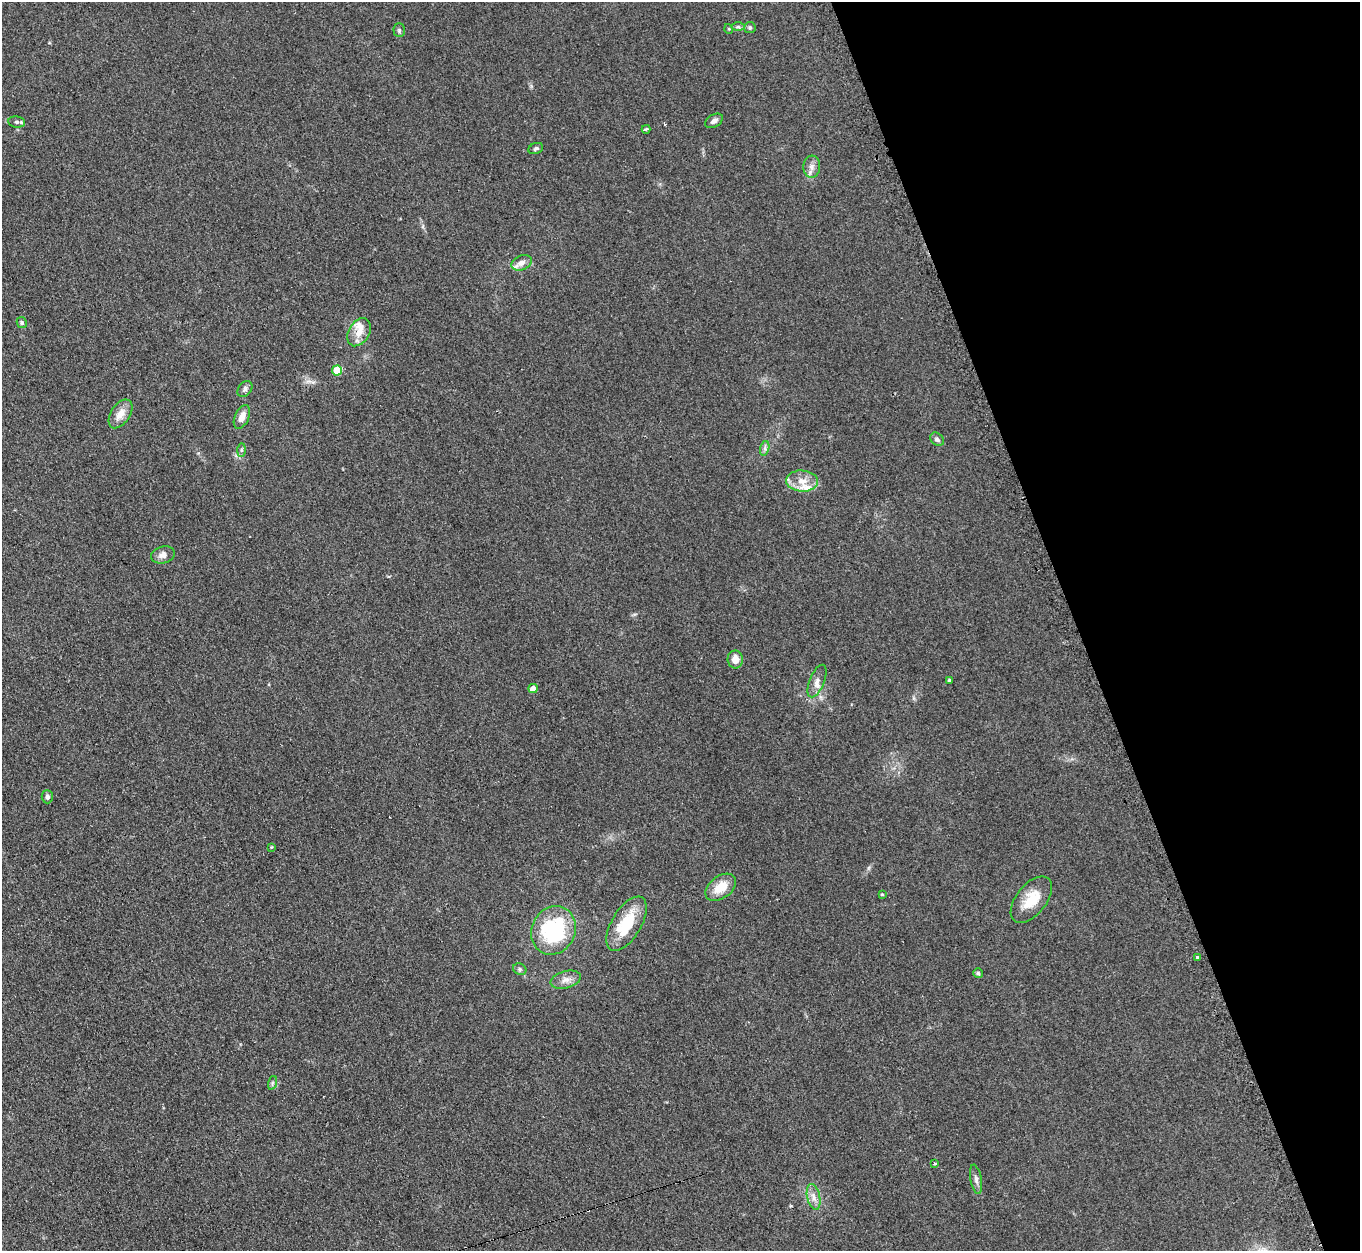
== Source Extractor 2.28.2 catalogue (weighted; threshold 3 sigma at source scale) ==
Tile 12 of 4 x 4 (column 4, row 3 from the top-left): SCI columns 4092-5449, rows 1528-2776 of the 5457 x 5421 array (HDU 1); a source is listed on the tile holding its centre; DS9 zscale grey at full resolution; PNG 1362 x 1253 px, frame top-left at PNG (2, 2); each listed source drawn as its Kron ellipse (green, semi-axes under 4 px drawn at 4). Shown black and unused: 21% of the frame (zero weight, under 2 of 3 exposures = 2% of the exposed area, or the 3 px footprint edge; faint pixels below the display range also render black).
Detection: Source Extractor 2.28.2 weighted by HDU 2 'WHT'; one run over the whole footprint, this tile lists its part. Background 0.154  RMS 0.014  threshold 0.0609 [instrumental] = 3 sigma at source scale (4.5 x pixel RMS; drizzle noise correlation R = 1.50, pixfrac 1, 0.05/0.05 arcsec/px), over >= 5 px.
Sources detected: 44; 2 cosmic-ray / hot-pixel residue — neither listed nor drawn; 2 inside a brighter listed object's ellipse — not listed separately; the other 40 listed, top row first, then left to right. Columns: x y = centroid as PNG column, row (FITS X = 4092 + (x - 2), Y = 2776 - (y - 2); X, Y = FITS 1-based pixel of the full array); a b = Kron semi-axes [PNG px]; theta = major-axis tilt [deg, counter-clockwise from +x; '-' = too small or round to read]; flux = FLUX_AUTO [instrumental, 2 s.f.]
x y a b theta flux
738 27 7 4 -1 2.4
750 28 5 5 - 2.6
729 29 5 3 - 1.1
399 30 7 5 -88 2.6
714 121 10 6 32 4.5
17 122 8 5 -9 3.5
646 129 4 3 - 4.4
536 149 7 5 21 2.8
812 167 11 8 85 7.4
521 263 10 7 23 9.9
22 323 6 4 -62 2.1
359 332 15 10 59 17
337 370 5 5 - 47
245 389 9 6 52 4.6
120 414 16 9 56 15
242 417 12 7 65 13
937 439 7 6 - 3.6
765 448 7 4 73 3.3
241 450 7 4 89 2.5
802 481 16 10 -4 17
163 555 12 8 14 8.1
735 659 9 7 -83 12
949 680 4 3 - 2.1
817 681 17 7 68 8.9
533 688 5 4 - 9.4
47 797 7 5 -87 4.1
271 847 3 3 - 1.9
721 887 17 11 37 25
882 894 3 3 - 1.2
1031 900 27 15 51 34
626 924 30 14 59 54
553 930 25 21 63 130
1197 957 3 3 - 2.6
520 969 7 5 -23 2.8
978 973 5 5 - 1.9
566 980 15 8 15 9.6
272 1083 7 4 71 2.1
935 1164 3 3 - 3.5
976 1179 15 5 -80 5.3
814 1197 13 6 -78 8